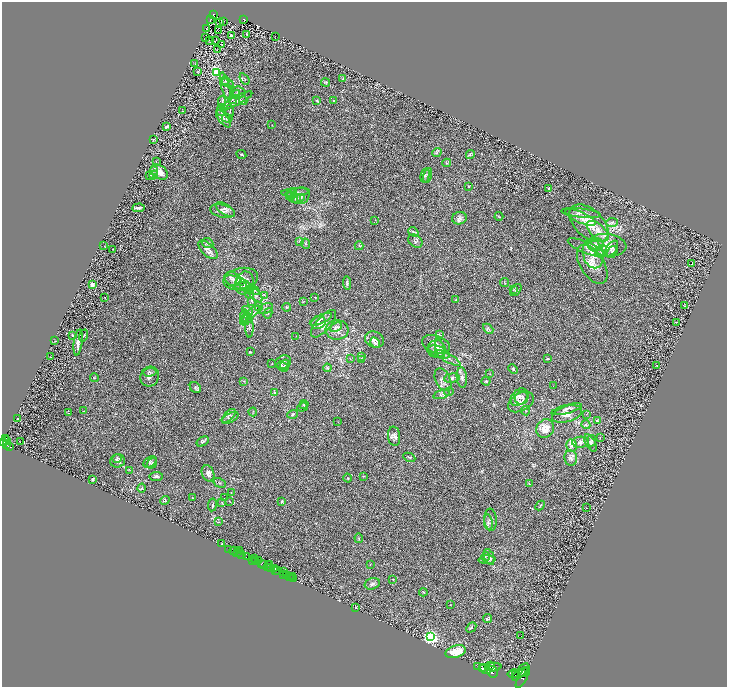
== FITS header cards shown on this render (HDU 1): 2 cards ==
NAXIS1  =                 1450
NAXIS2  =                 1369

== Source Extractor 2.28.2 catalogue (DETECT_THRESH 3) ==
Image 1450 x 1369 px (HDU 1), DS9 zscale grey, zoomed out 1/2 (1 PNG px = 2 x 2 image px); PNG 729 x 689 px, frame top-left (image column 2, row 1369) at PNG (2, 2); each listed source drawn as its Kron ellipse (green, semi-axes under 4 px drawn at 4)
Background 0.389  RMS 0.028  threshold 0.0836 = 3 sigma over >= 5 px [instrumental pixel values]
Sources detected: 313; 36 cannot appear on this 1/2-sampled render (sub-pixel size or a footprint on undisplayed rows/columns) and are neither listed nor drawn; the other 277 listed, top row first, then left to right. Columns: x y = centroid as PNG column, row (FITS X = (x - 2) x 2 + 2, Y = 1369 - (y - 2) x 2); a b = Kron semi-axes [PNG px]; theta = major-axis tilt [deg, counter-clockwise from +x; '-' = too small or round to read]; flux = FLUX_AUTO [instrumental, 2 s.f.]
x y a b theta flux
213 14 3 2 - 81
210 20 3 1 - 1.9
244 20 3 3 - 62
220 22 3 2 - 2.3
224 22 3 1 - 2.3
206 29 3 1 - 2.7
218 31 2 1 - 88
247 34 2 2 - 4.6
231 36 3 2 - 20
275 36 2 1 - 1.5
205 37 2 2 - 4.6
210 40 3 2 - 1.7
215 41 3 1 - 1.8
221 45 2 1 - 1.6
217 50 2 1 - 1.5
195 64 2 2 - 2.9
197 72 4 2 - 3
217 72 3 3 - 660
244 79 6 2 -54 4.5
343 79 4 2 - 2.4
225 81 5 3 - 6.6
228 83 6 3 -25 8.2
326 83 4 4 - 6.7
225 86 14 3 -75 12
239 92 7 5 -17 12
236 94 4 3 - 6.2
232 99 5 2 - 5.3
317 100 4 3 - 5
236 101 18 3 28 27
243 101 4 2 - 4.4
334 101 4 3 - 5.1
222 102 6 3 89 8.8
221 110 6 3 75 11
183 111 3 2 - 2.7
230 111 7 2 84 8.5
227 118 5 3 - 7.8
223 119 10 4 -53 17
272 125 2 1 - 1.3
167 127 4 2 - 13
153 139 2 2 - 16
437 153 5 2 - 5.1
470 154 4 3 - 6
241 155 5 2 - 4.7
156 162 2 2 - 1.5
447 163 4 2 - 4.3
154 171 4 4 - 8.3
159 172 9 6 -36 42
149 175 3 2 - 4.3
153 175 4 3 - 13
425 175 7 4 77 11
428 175 7 4 75 11
468 186 3 2 - 3.6
549 189 3 3 - 6.1
295 192 14 4 4 15
292 195 6 3 52 9.3
300 196 9 8 - 34
292 197 7 3 -40 9.4
295 198 6 4 0 11
298 198 7 3 11 12
138 208 6 2 4 15
225 210 11 5 -32 20
222 211 12 6 -13 26
581 213 20 4 -6 26
499 216 4 3 - 4.7
580 217 16 5 -24 32
459 218 7 6 - 18
375 220 3 2 - 1.4
612 222 6 3 5 9.4
589 223 23 13 -43 140
598 231 13 7 -42 54
413 232 5 3 - 7.9
300 241 3 3 - 5.8
415 241 8 6 -36 11
207 243 6 4 -24 7
306 244 5 3 - 7.3
596 245 8 6 -1 31
607 245 19 11 -8 90
104 246 2 2 - 2.3
359 246 4 3 - 6.8
587 248 20 5 -22 39
612 248 9 5 56 20
113 249 2 1 - 1.4
208 250 12 6 -44 28
601 251 6 5 - 20
612 252 6 4 57 14
593 254 15 10 -77 77
592 264 22 11 -58 82
691 264 2 1 - 32
232 279 8 6 -31 22
241 279 17 11 12 55
240 281 2 2 - 3.1
244 283 12 9 71 41
347 283 7 4 -86 8.8
505 283 4 2 - 3.7
239 284 16 5 -23 45
92 285 4 3 - 19
243 286 3 3 - 5.5
253 290 7 4 -28 14
513 290 3 2 - 3.6
516 290 7 3 51 9.1
250 294 4 3 - 7.9
256 295 8 5 -48 21
265 295 3 2 - 2.3
105 297 2 1 - 1.8
315 297 2 2 - 1.9
455 300 3 2 - 2.4
252 301 4 3 - 6.1
304 301 3 2 - 2.2
685 306 3 2 - 2.5
259 307 4 3 - 6.7
286 307 4 3 - 4.4
266 308 7 5 25 15
248 311 5 2 - 7.5
268 313 5 2 - 4.8
250 314 12 3 37 22
245 316 7 4 85 16
321 319 12 3 24 15
246 320 6 3 44 10
318 322 7 6 - 21
676 322 3 1 - 1.4
323 324 17 7 48 41
249 327 11 3 -88 12
336 327 6 4 25 11
488 329 6 3 -42 7.1
337 330 11 10 - 41
439 334 3 2 - 3
73 335 3 2 - 8.2
84 335 6 2 72 3.8
296 336 2 2 - 1.5
374 339 10 7 -25 25
55 341 4 2 - 3.3
78 342 13 2 83 21
375 343 5 3 - 8
436 344 14 8 -19 32
436 349 9 9 - 32
440 349 10 4 -76 19
250 352 3 2 - 3.4
439 352 11 5 -22 29
362 356 3 2 - 2.9
51 357 2 2 - 1.6
448 358 14 4 -28 22
350 359 3 2 - 2.7
548 359 3 3 - 3.4
361 360 3 2 - 3.3
283 362 8 6 25 14
272 363 3 2 - 2.1
285 365 5 4 - 9.8
657 365 2 1 - 1.9
283 367 6 4 -41 9.5
327 368 4 3 - 6.3
513 369 5 3 - 5.7
150 372 6 3 2 8.7
490 374 3 2 - 2.6
150 376 10 9 - 22
94 378 4 3 - 3.8
452 378 8 4 7 17
462 378 10 5 -85 21
443 380 12 7 -64 32
244 381 3 2 - 3.6
486 381 4 3 - 5.8
553 386 3 2 - 2.4
195 388 6 5 - 8.9
275 392 3 2 - 3.5
449 392 4 4 - 7
441 395 8 4 16 11
519 397 10 7 42 29
522 398 7 6 - 19
521 402 14 8 29 40
304 404 4 4 - 6.7
302 407 5 3 - 6.6
567 409 15 4 15 19
83 411 2 2 - 1.9
526 411 5 2 - 4.2
253 412 4 2 - 3.8
69 413 3 3 - 3.3
293 414 5 4 - 7
567 414 15 8 16 36
586 414 2 1 - 1.4
229 416 9 4 46 15
230 418 9 4 30 14
18 419 2 2 - 18
597 420 3 3 - 5.2
338 421 2 1 - 1.4
586 425 4 3 - 6.8
545 429 10 8 50 44
394 436 9 6 -83 21
600 437 3 2 - 2.1
6 439 4 3 - 440
6 441 3 2 - 610
203 441 6 4 31 8.9
592 441 5 3 - 8.3
3 442 3 2 - 760
20 442 2 1 - 3.1
580 442 8 5 3 18
590 443 9 5 -59 15
7 445 3 2 - 380
572 445 6 5 - 16
9 446 3 2 - 240
409 457 6 2 -24 4.7
117 458 5 4 - 8.2
571 458 8 6 -82 17
118 461 7 6 - 19
150 462 7 5 35 11
152 463 6 4 55 9
129 470 3 2 - 3
208 473 8 6 -68 22
156 476 6 4 7 11
363 476 3 2 - 2.7
347 478 4 2 - 3.8
93 479 3 2 - 7.8
220 483 6 2 -29 5.1
529 483 4 2 - 3
142 488 4 2 - 3
231 493 3 2 - 1.8
192 498 3 3 - 3.2
225 498 3 2 - 1.6
165 500 5 3 - 4.1
281 501 4 3 - 6.5
230 502 3 2 - 1.8
222 503 3 3 - 3.3
212 505 6 2 81 5.7
540 505 5 2 - 5.5
586 508 2 1 - 1.3
490 520 11 6 -84 21
218 522 3 2 - 2.3
488 522 8 4 -82 13
359 538 4 2 - 4.1
222 543 2 2 - 4.1
229 549 2 1 - 30
240 550 2 1 - 1.9
234 551 4 1 - 40
238 553 2 2 - 110
242 555 2 2 - 1100
246 557 3 2 - 100
485 557 5 3 - 7.6
489 557 8 5 -69 14
254 558 3 2 - 260
252 560 2 1 - 43
259 560 2 1 - 320
487 560 8 3 2 13
255 561 3 1 - 510
262 563 4 2 - 360
264 564 3 2 - 310
269 564 2 2 - 540
370 564 3 2 - 2.7
267 567 2 2 - 420
271 568 3 3 - 550
275 568 3 1 - 680
276 570 3 1 - 350
278 570 3 3 - 430
284 572 3 1 - 27
284 574 2 2 - 530
287 575 2 1 - 630
292 576 2 1 - 24
289 577 3 2 - 840
293 579 3 2 - 89
393 579 3 2 - 2.4
372 584 8 5 16 16
423 592 4 2 - 3.8
450 605 2 1 - 1.6
356 608 3 2 - 2.7
488 619 4 2 - 7.1
471 627 6 4 47 6.9
431 636 3 3 - 2700
521 636 2 1 - 1.4
456 652 10 6 17 86
491 666 3 2 - 1800
478 667 2 1 - 170
493 667 8 3 5 4500
483 668 3 2 - 3400
485 669 6 4 -38 10000
492 672 6 5 - 5000
520 672 11 3 51 6100
523 672 5 2 - 2400
513 673 6 3 13 5100
516 675 3 2 - 2100
523 677 12 3 61 4500
At the frame edge (FLAGS 8, measured only in part): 1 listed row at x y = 3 442
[36 sub-pixel or undisplayed-footprint detections neither listed nor drawn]